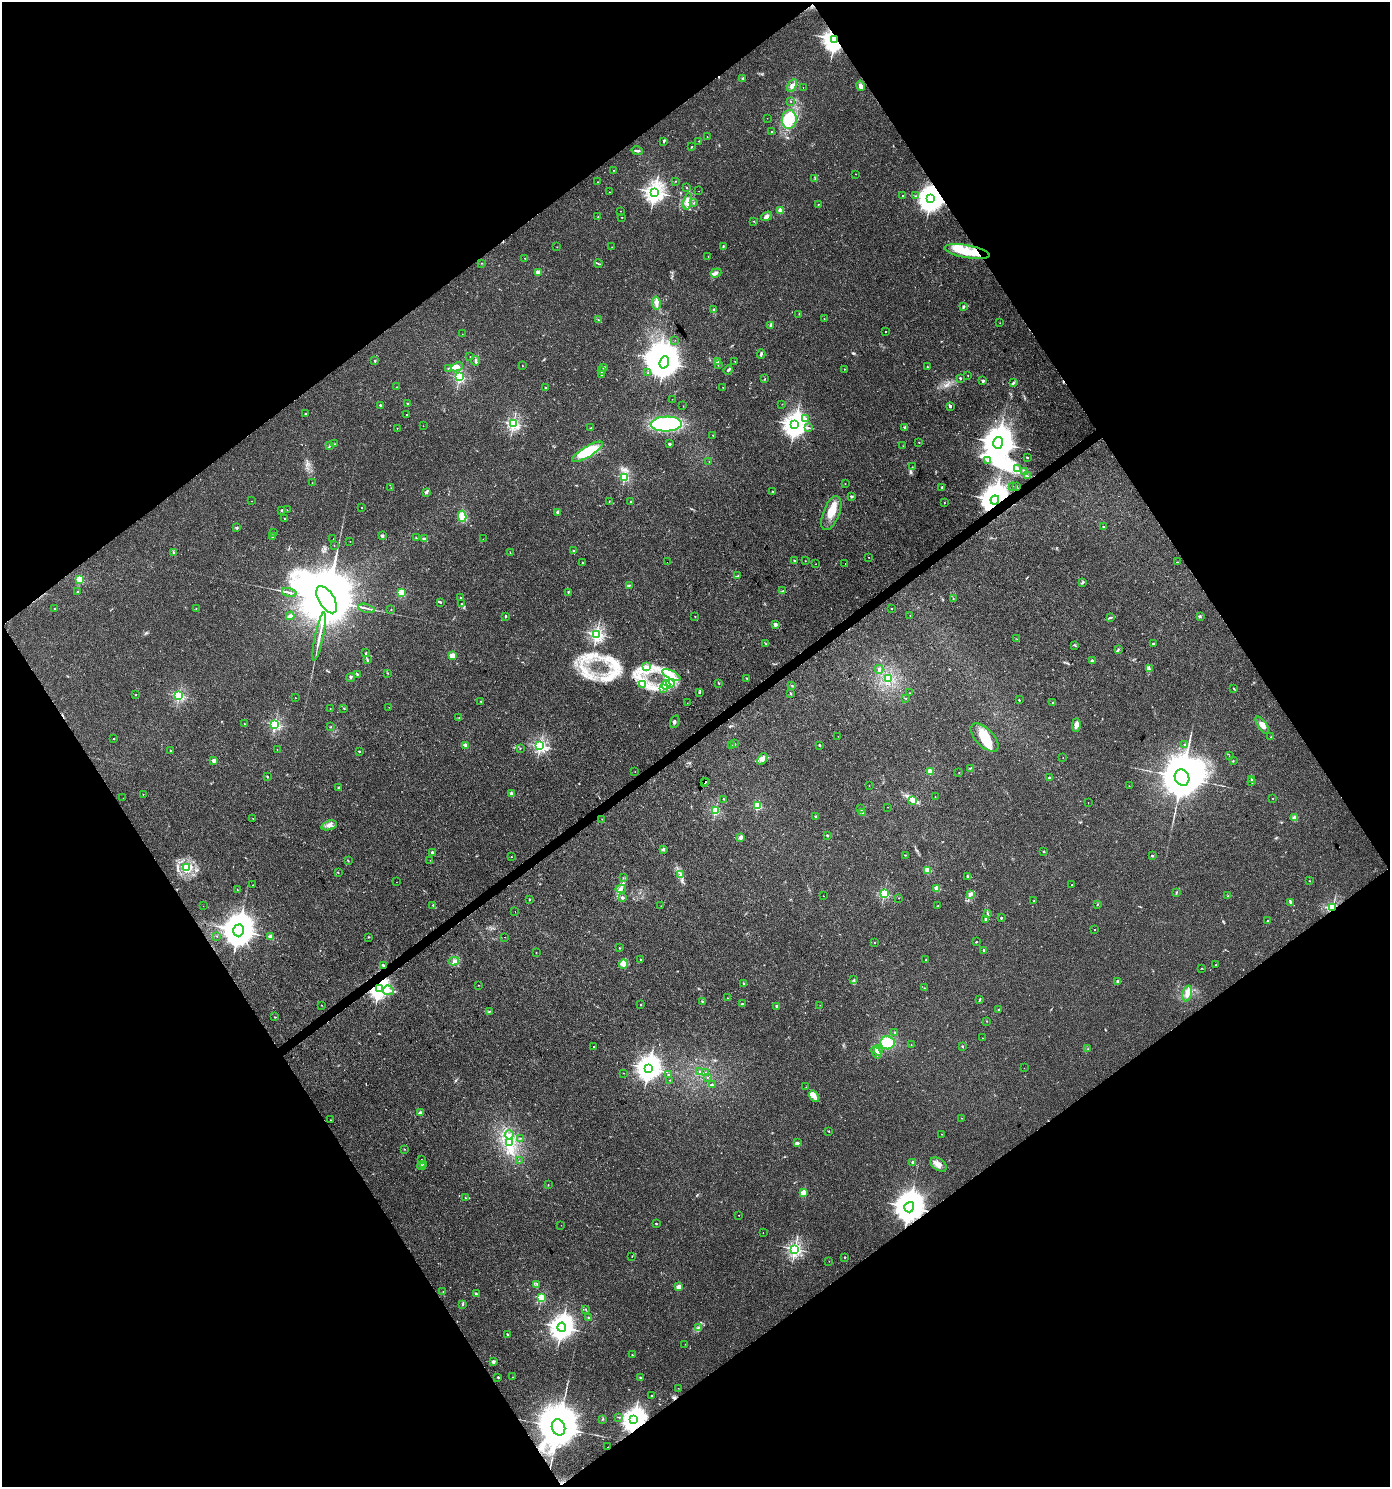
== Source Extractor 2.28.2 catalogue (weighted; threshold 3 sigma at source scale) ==
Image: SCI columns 190-5740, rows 1-5937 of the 5869 x 5943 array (HDU 1 of 3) = the unmasked area's bounding box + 8 px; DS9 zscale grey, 4 x 4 block average (1 PNG px = mean of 4 x 4 image px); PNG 1392 x 1489 px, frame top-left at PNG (2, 2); each listed source drawn as its Kron ellipse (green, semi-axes under 4 px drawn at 4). Shown black and unused: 49% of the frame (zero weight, under 3 of 4 exposures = <1% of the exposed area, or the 3 px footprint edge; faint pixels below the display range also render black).
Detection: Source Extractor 2.28.2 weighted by HDU 2 'WHT'. Background 0.0333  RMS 0.0033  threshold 0.015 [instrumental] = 3 sigma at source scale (4.5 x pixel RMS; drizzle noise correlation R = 1.50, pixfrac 1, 0.0396/0.0396 arcsec/px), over >= 5 px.
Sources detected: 491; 1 too faint to see at this stretch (4 x 4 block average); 9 inside a brighter object's white glare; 7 cosmic-ray / hot-pixel residue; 2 long thin detections or spike segments (spike, bleed or trail) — neither listed nor drawn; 6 coinciding with a brighter row at this scale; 28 inside a brighter listed object's ellipse — not listed separately; the other 438 listed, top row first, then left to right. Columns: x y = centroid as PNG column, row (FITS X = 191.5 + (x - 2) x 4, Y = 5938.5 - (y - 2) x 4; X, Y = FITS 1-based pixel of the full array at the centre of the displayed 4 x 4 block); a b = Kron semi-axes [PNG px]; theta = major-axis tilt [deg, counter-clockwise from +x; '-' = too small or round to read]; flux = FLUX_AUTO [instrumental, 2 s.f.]
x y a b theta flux
835 39 3 3 - 2000
743 78 2 2 - 4.6
792 86 7 4 58 10
861 86 5 3 - 7.5
803 88 2 2 - 0.47
791 101 2 2 - 1.2
767 118 2 2 - 0.55
789 119 9 7 86 28
772 132 2 2 - 2.7
707 137 2 2 - 0.63
664 141 3 2 - 3.1
699 141 2 2 - 1.1
692 146 2 2 - 1
637 151 6 2 -15 3.4
614 170 2 2 - 0.81
856 174 2 2 - 0.52
815 178 2 2 - 1.6
676 181 2 2 - 0.61
598 182 2 2 - 1.6
686 187 2 2 - 1.6
699 191 2 2 - 0.4
609 192 2 2 - 0.54
655 192 3 3 - 1100
903 196 2 2 - 0.92
916 196 2 2 - 0.88
931 199 4 4 - 2400
687 201 8 3 77 12
694 203 2 2 - 1.4
818 204 2 2 - 0.93
781 210 2 2 - 51
621 211 2 2 - 0.93
766 216 6 3 38 8.1
598 217 3 2 - 1.7
622 217 2 2 - 0.93
753 221 3 2 - 0.89
723 246 3 2 - 1.8
557 247 2 2 - 0.41
612 247 2 2 - 0.74
967 252 23 6 -10 46
708 256 2 2 - 0.73
525 258 2 2 - 0.74
482 263 2 2 - 0.69
598 264 4 2 - 1.4
538 272 2 2 - 36
716 273 5 3 - 6
656 303 6 3 -80 9.3
963 307 3 2 - 3.2
714 309 2 2 - 1.9
799 314 2 2 - 0.63
824 319 2 2 - 0.91
598 320 2 2 - 0.66
1000 323 2 2 - 0.89
771 325 4 2 - 3.5
885 331 2 2 - 1.5
462 334 2 2 - 0.31
675 340 2 2 - 0.29
761 354 5 2 - 2.8
470 356 2 2 - 0.43
375 361 2 2 - 3.6
475 361 5 2 - 2.8
735 361 2 2 - 0.78
664 362 6 4 70 3300
718 362 3 2 - 1.8
718 365 2 2 - 0.59
522 366 2 2 - 0.79
457 367 6 3 25 9.1
604 367 2 2 - 9.1
928 367 2 2 - 1.1
448 368 2 2 - 1.2
844 369 2 2 - 0.7
728 370 5 2 - 4.6
601 371 3 2 - 2.4
648 373 2 2 - 0.75
602 375 3 2 - 1.9
968 375 2 2 - 0.6
459 377 2 2 - 230
765 378 2 2 - 0.8
960 378 2 2 - 5.9
983 381 2 2 - 12
1013 383 4 2 - 3.2
397 387 2 2 - 0.58
723 387 2 2 - 0.69
546 388 2 2 - 5.5
672 399 2 2 - 0.37
408 403 2 2 - 1.5
782 404 2 2 - 0.38
380 405 2 2 - 7
683 406 2 2 - 0.48
950 406 2 2 - 12
305 414 2 2 - 2.9
407 415 2 2 - 1.2
806 419 2 2 - 2.2
513 424 2 2 - 370
666 424 15 7 2 200
795 425 4 3 - 1800
423 426 2 2 - 0.35
905 427 3 3 - 2.8
397 428 2 2 - 1.3
591 428 2 2 - 1.1
809 428 2 2 - 0.82
713 435 2 2 - 2.1
919 442 2 2 - 0.74
998 443 6 5 - 4000
334 444 3 2 - 1.1
669 444 2 2 - 13
330 446 3 2 - 2
903 446 2 2 - 0.61
587 452 18 5 31 56
1027 457 2 2 - 1.6
709 461 2 2 - 0.44
988 461 2 2 - 1.3
912 467 2 2 - 0.71
1018 468 2 2 - 1.7
1024 471 2 2 - 1.3
1027 476 4 2 - 2
624 477 2 2 - 180
312 483 2 2 - 0.56
845 484 2 2 - 0.46
1013 486 2 2 - 0.51
942 487 2 2 - 6.4
1016 487 3 2 - 1.4
391 488 2 2 - 0.37
773 491 2 2 - 3.3
426 492 3 2 - 4.1
852 497 4 2 - 2.1
995 500 4 4 - 3800
252 501 2 2 - 0.49
609 501 2 2 - 0.81
630 502 2 2 - 0.87
944 503 2 2 - 0.79
361 507 2 2 - 1.4
282 510 2 2 - 5.4
287 510 2 2 - 0.47
558 512 2 2 - 5.5
831 513 18 8 68 34
462 516 6 4 -80 45
284 518 2 2 - 1.2
1103 526 3 2 - 1.2
237 528 2 2 - 8.2
274 533 2 2 - 0.98
382 536 2 2 - 4.4
273 537 2 2 - 1.8
416 538 2 2 - 1.5
333 539 2 2 - 0.67
424 539 3 2 - 3
483 539 2 2 - 0.62
350 541 2 2 - 0.43
334 545 2 2 - 0.84
574 551 2 2 - 1.5
173 552 2 2 - 2.5
510 553 2 2 - 0.57
868 557 2 2 - 0.6
794 561 2 2 - 6
805 561 2 2 - 0.58
668 562 2 2 - 4.7
1177 562 3 2 - 0.94
583 563 3 2 - 0.72
816 564 2 2 - 0.53
845 564 2 2 - 0.39
738 576 3 2 - 1.2
80 579 2 2 - 110
1082 583 3 2 - 1.5
629 585 2 2 - 1.2
783 591 2 2 - 1
78 592 2 2 - 3.7
289 592 7 2 -14 4.8
568 592 3 2 - 1.7
401 593 2 2 - 110
460 598 2 2 - 2.6
953 599 2 2 - 0.9
327 600 15 7 -58 31000
440 602 4 2 - 2
461 604 2 2 - 0.55
55 608 2 2 - 3
367 608 8 2 -13 5
196 609 2 2 - 1.3
391 609 2 2 - 0.59
892 609 2 2 - 1.2
290 616 4 2 - 7.4
506 616 3 2 - 2.5
695 616 2 2 - 0.64
910 616 2 2 - 0.57
1200 616 3 2 - 1.9
1111 617 2 2 - 1.1
775 624 3 2 - 6.4
596 634 2 2 - 510
319 637 24 2 78 14
1017 639 2 2 - 0.67
765 643 3 2 - 1
1153 644 2 2 - 7.8
1075 645 3 2 - 2
1118 650 4 2 - 2.1
366 652 2 2 - 1.1
452 656 2 2 - 79
367 660 3 2 - 1.9
1092 660 3 2 - 2.3
646 667 3 2 - 1.6
879 669 4 2 - 4.2
1150 669 2 2 - 1.4
388 673 2 2 - 0.84
357 674 3 2 - 1.2
671 675 10 3 -25 14
351 677 4 2 - 3.1
747 678 2 2 - 1.5
888 679 3 2 - 7.3
719 683 2 2 - 3.1
670 684 4 2 - 3.4
643 685 3 2 - 1.8
666 685 4 2 - 3.1
791 685 2 2 - 0.78
664 688 3 2 - 3.1
1234 688 2 2 - 0.92
699 692 3 2 - 1.5
910 693 2 2 - 0.62
791 694 2 2 - 0.99
136 695 2 2 - 0.93
179 696 2 2 - 250
295 698 2 2 - 0.6
906 698 2 2 - 0.73
1019 700 2 2 - 2.3
481 701 2 2 - 0.96
1053 702 3 2 - 1.1
687 703 2 2 - 0.35
389 707 2 2 - 0.38
344 708 2 2 - 1.6
330 709 2 2 - 0.47
459 718 2 2 - 0.84
675 722 6 2 67 3.5
245 724 2 2 - 0.84
275 724 2 2 - 290
1076 725 7 3 88 13
1262 725 10 4 -55 12
330 727 2 2 - 0.76
838 736 2 2 - 0.39
1271 737 2 2 - 0.81
985 738 18 9 -45 40
114 739 2 2 - 2.3
734 744 2 2 - 4.3
1185 744 2 2 - 3.9
465 745 2 2 - 25
732 745 2 2 - 2.1
819 745 2 2 - 7.2
540 746 2 2 - 450
520 748 2 2 - 1.1
277 749 2 2 - 0.52
171 751 2 2 - 1.3
359 751 2 2 - 3.4
1229 756 2 2 - 0.43
1063 758 2 2 - 0.85
762 759 6 3 52 6.6
214 760 2 2 - 26
1233 761 2 2 - 0.82
970 768 3 2 - 1.6
930 771 2 2 - 63
635 772 2 2 - 0.43
959 773 2 2 - 0.5
267 777 2 2 - 1.7
1049 778 3 3 - 2.8
1182 778 8 7 - 14000
1252 779 2 2 - 3.2
706 781 2 2 - 7.1
1252 781 2 2 - 17
705 783 2 2 - 1.2
869 785 2 2 - 0.42
1129 786 2 2 - 0.55
338 788 2 2 - 1.5
143 794 2 2 - 1
511 794 2 2 - 21
935 796 2 2 - 0.45
123 798 2 2 - 0.28
723 799 2 2 - 0.95
1273 799 2 2 - 0.58
912 800 2 2 - 22
1088 802 2 2 - 0.42
757 806 2 2 - 160
888 807 2 2 - 0.47
861 808 2 2 - 0.85
715 811 2 2 - 200
863 812 3 2 - 2.1
816 816 2 2 - 9.4
253 818 2 2 - 0.62
1294 818 2 2 - 55
602 819 2 2 - 0.62
329 825 8 4 16 9.7
827 835 2 2 - 7.2
740 838 2 2 - 16
663 850 2 2 - 6.4
1044 851 2 2 - 1.1
432 852 2 2 - 14
905 855 2 2 - 0.92
1152 856 2 2 - 6.3
511 857 2 2 - 0.95
430 860 2 2 - 0.44
348 861 2 2 - 0.56
187 868 3 2 - 69
928 870 2 2 - 91
338 873 2 2 - 0.6
680 874 2 2 - 0.94
967 876 2 2 - 2.6
623 878 2 2 - 0.52
1309 881 2 2 - 1
396 882 2 2 - 0.39
253 885 2 2 - 0.78
1072 885 2 2 - 0.94
937 888 2 2 - 63
237 889 2 2 - 1.2
621 889 5 2 - 2.2
1176 893 2 2 - 1.1
884 894 2 2 - 250
971 894 4 3 - 4.2
823 896 2 2 - 0.67
1228 896 2 2 - 0.79
622 897 2 2 - 16
899 898 2 2 - 0.78
529 900 2 2 - 0.92
1034 901 2 2 - 0.74
1290 902 3 2 - 2.8
1098 904 2 2 - 0.85
433 905 3 2 - 2
203 906 2 2 - 0.3
661 906 2 2 - 0.62
938 906 2 2 - 0.93
1332 908 2 2 - 420
515 911 2 2 - 1.1
988 913 2 2 - 1.2
1001 918 2 2 - 2.2
985 919 3 2 - 2.7
1268 921 2 2 - 3.2
1095 929 2 2 - 0.91
238 930 6 5 - 4600
217 936 2 2 - 0.82
271 937 2 2 - 31
368 937 2 2 - 1.3
504 937 2 2 - 0.53
976 942 2 2 - 1.5
875 943 2 2 - 0.77
619 948 2 2 - 2.5
984 950 2 2 - 7.2
536 953 2 2 - 0.7
926 959 2 2 - 0.89
641 960 3 2 - 1.4
454 961 5 2 - 4.3
623 964 5 2 - 4.4
383 965 3 2 - 2.2
1216 965 2 2 - 0.9
1201 968 2 2 - 0.8
854 980 2 2 - 1.1
1118 981 2 2 - 14
744 984 2 2 - 1.5
478 985 2 2 - 0.5
379 988 3 3 - 1400
924 988 2 2 - 0.59
388 990 5 4 - 8.3
1187 993 8 4 77 11
728 998 2 2 - 0.84
979 1000 2 2 - 2.7
702 1001 2 2 - 1.3
641 1004 2 2 - 3.3
742 1004 3 2 - 1.8
321 1005 2 2 - 1.3
820 1005 2 2 - 0.78
777 1006 2 2 - 19
998 1010 2 2 - 1.1
489 1011 3 2 - 1.4
275 1017 2 2 - 1
987 1021 2 2 - 0.8
894 1032 2 2 - 1.1
983 1038 2 2 - 0.49
887 1043 7 6 - 52
911 1045 2 2 - 0.54
962 1046 2 2 - 4
593 1047 2 2 - 1.4
1088 1049 2 2 - 0.6
878 1050 5 4 - 6.7
876 1052 6 3 -56 8.8
649 1068 4 3 - 1900
1024 1068 2 2 - 0.32
699 1071 2 2 - 1.4
705 1072 2 2 - 0.56
624 1073 2 2 - 0.47
668 1075 2 2 - 1.2
707 1077 2 2 - 0.52
670 1080 2 2 - 0.44
712 1085 3 2 - 1.2
806 1087 2 2 - 0.58
814 1096 6 4 -55 8.5
420 1113 2 2 - 20
961 1118 2 2 - 1.1
331 1120 2 2 - 0.61
829 1131 2 2 - 1.2
942 1134 2 2 - 0.69
509 1135 4 3 - 4.5
520 1138 2 2 - 0.52
509 1142 3 3 - 7.3
797 1143 2 2 - 14
404 1149 2 2 - 0.82
421 1159 2 2 - 0.41
519 1161 2 2 - 0.41
913 1162 2 2 - 19
424 1164 2 2 - 0.82
938 1164 9 6 -35 12
421 1166 4 2 - 4.3
548 1185 2 2 - 0.83
803 1193 2 2 - 73
465 1198 2 2 - 0.92
909 1207 5 5 - 4000
739 1215 2 2 - 0.52
656 1223 3 2 - 1.3
561 1225 2 2 - 0.34
763 1233 2 2 - 1.1
795 1249 2 2 - 530
632 1257 2 2 - 0.53
845 1257 2 2 - 3.2
829 1261 2 2 - 0.48
537 1284 2 2 - 1.2
679 1287 2 2 - 50
443 1292 2 2 - 0.8
476 1294 4 2 - 2.8
541 1298 2 2 - 160
462 1304 3 2 - 2.9
586 1309 3 2 - 1.2
589 1318 3 2 - 2.5
562 1327 4 4 - 2000
699 1327 3 2 - 0.88
507 1334 2 2 - 1.9
685 1344 2 2 - 0.38
632 1355 2 2 - 1.3
493 1362 2 2 - 16
498 1377 2 2 - 2.4
512 1377 2 2 - 0.43
640 1377 3 2 - 1
678 1388 2 2 - 0.44
652 1396 2 2 - 5.2
619 1417 2 2 - 0.97
603 1419 2 2 - 0.65
634 1420 4 3 - 2000
558 1427 8 6 -67 13000
607 1447 2 2 - 0.49
Overlapping masked pixels (flux is a lower limit): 9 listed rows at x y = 835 39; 931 199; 967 252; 995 500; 1332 908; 379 988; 909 1207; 634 1420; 558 1427
Diffuse or blended objects may show on this block-average render without a row.